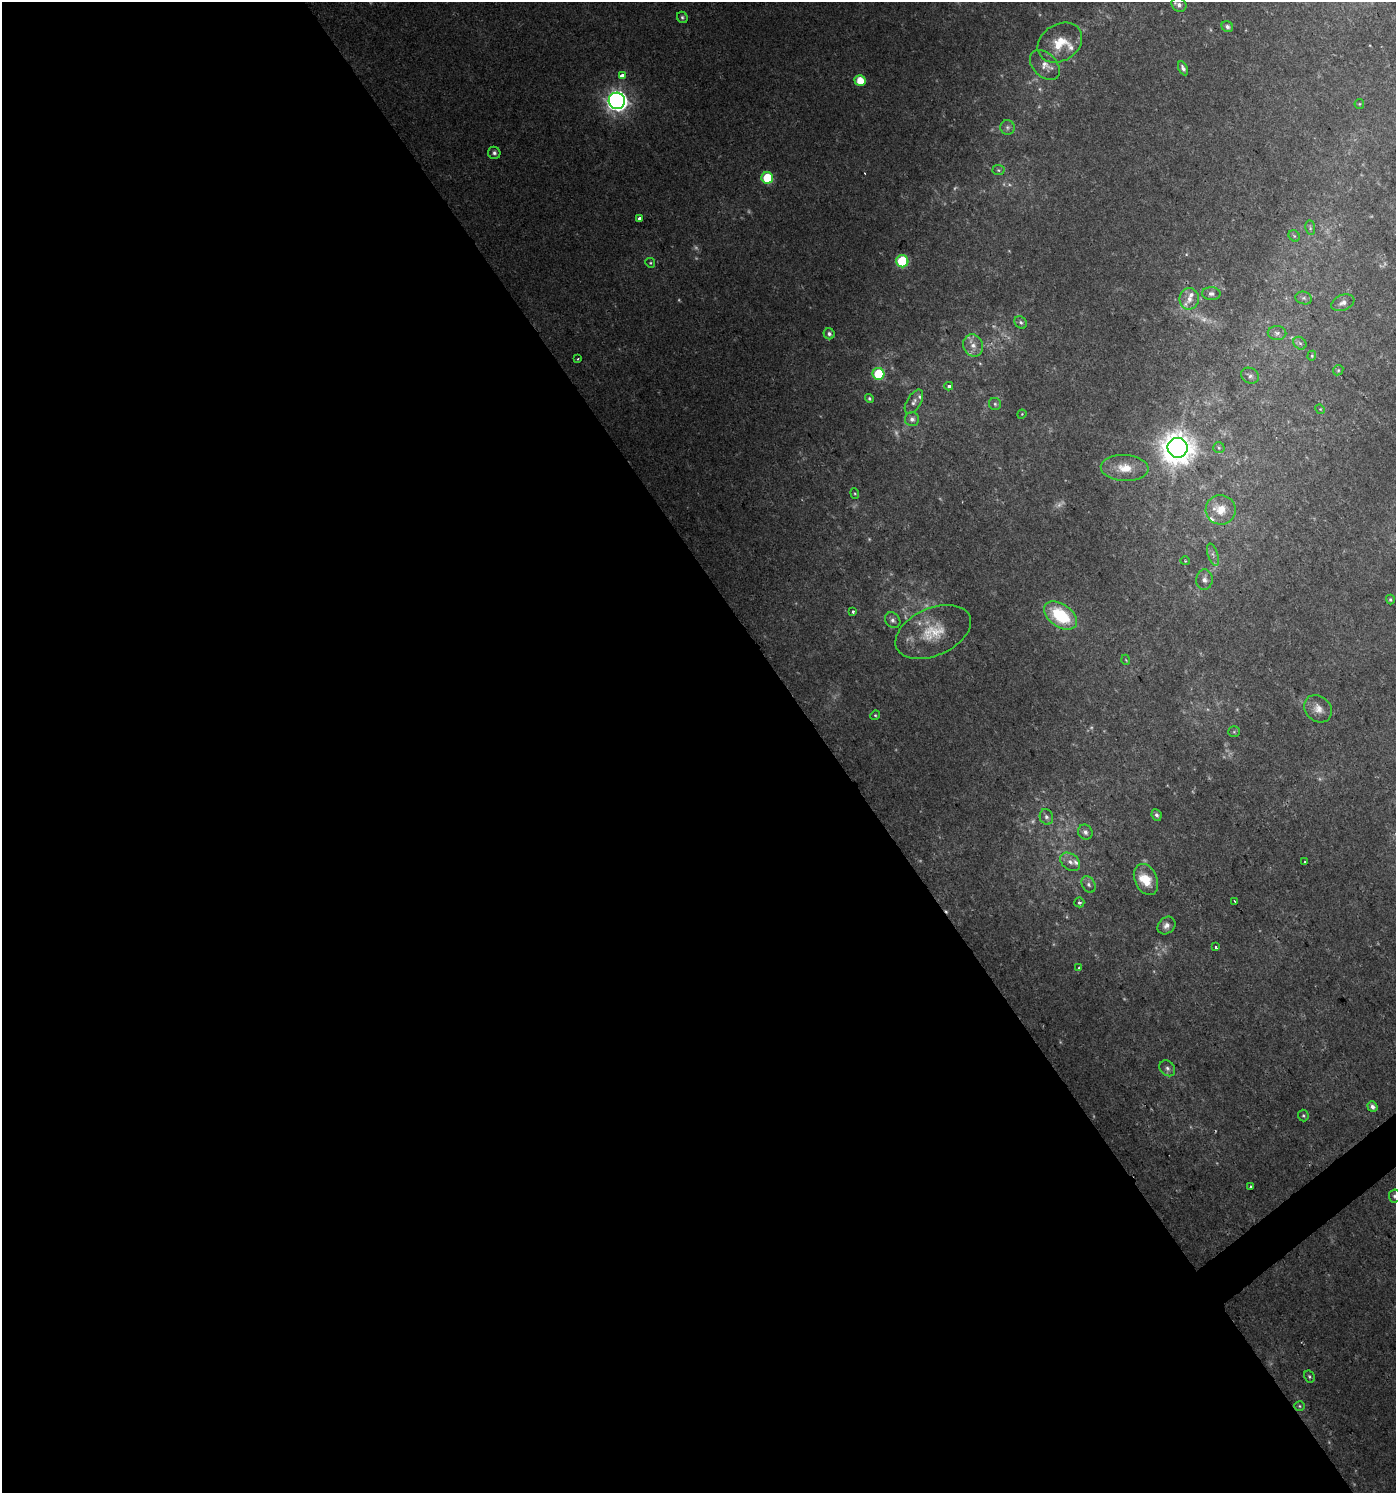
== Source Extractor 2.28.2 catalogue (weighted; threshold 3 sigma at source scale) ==
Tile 9 of 4 x 4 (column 1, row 3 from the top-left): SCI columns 133-1526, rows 1496-2986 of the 5902 x 5967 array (HDU 1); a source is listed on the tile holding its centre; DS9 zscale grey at full resolution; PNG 1398 x 1495 px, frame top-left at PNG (2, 2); each listed source drawn as its Kron ellipse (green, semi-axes under 4 px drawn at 4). Shown black and unused: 60% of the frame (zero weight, under 2 of 3 exposures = <1% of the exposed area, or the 3 px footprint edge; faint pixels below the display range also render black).
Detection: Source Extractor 2.28.2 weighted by HDU 2 'WHT'; one run over the whole footprint, this tile lists its part. Background 0.0217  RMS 0.0043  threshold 0.0193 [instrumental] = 3 sigma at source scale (4.5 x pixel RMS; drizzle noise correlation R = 1.50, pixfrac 1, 0.0396/0.0396 arcsec/px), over >= 5 px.
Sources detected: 107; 23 too faint to see at this stretch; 1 cosmic-ray / hot-pixel residue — neither listed nor drawn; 7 inside a brighter listed object's ellipse — not listed separately; the other 76 listed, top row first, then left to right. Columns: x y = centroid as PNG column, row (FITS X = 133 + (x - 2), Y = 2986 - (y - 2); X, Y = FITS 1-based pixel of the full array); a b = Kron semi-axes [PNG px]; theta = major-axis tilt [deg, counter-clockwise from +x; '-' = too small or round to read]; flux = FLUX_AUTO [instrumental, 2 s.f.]
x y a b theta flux
1179 5 8 6 -31 2
682 17 6 5 - 0.87
1227 27 6 5 - 1.5
1060 43 24 18 33 12
1045 65 17 11 -45 4.5
1183 68 7 4 -63 1.4
622 75 4 3 - 3
860 80 5 5 - 7.5
617 101 8 8 - 310
1359 104 5 5 - 0.54
1007 127 7 7 - 1.4
494 153 6 6 - 1.3
998 170 6 5 - 0.8
767 178 6 6 - 20
639 219 4 3 - 2.5
1310 228 7 5 -83 0.95
1294 236 6 5 - 0.78
902 261 6 6 - 31
650 263 5 4 - 0.61
1211 294 9 6 -1 1.6
1304 298 8 6 -15 1.3
1189 299 10 9 - 3.4
1343 303 12 7 23 2.6
1021 322 7 5 -45 1
1277 333 9 7 -2 1.7
829 334 6 5 - 1.4
1300 343 7 5 -43 1.1
973 345 11 9 -65 4
1312 356 5 4 - 0.54
578 359 3 2 - 0.49
1338 370 5 4 - 0.61
878 374 6 6 - 21
1250 376 9 7 -34 1.5
949 386 4 4 - 1.6
869 398 5 4 - 0.74
914 402 13 7 59 2.3
995 404 6 6 - 0.98
1320 409 5 4 - 0.52
1022 414 4 3 - 0.39
912 419 7 7 - 2
1178 448 10 10 - 930
1219 448 5 5 - 0.77
1125 468 24 13 -3 9.2
855 493 5 4 - 0.54
1221 510 15 14 - 8.5
1213 555 11 5 -72 1.7
1185 561 4 4 - 0.47
1204 580 10 8 84 3
1390 600 5 4 - 0.71
853 612 3 3 - 1.4
1061 616 18 11 -36 27
893 620 8 6 -49 1.6
933 632 40 23 24 19
1126 660 5 3 - 0.37
1318 709 15 12 -45 4.5
875 715 5 4 - 0.6
1234 732 6 5 - 0.73
1157 815 6 4 -63 1.2
1046 817 8 6 -70 1.4
1085 832 8 7 - 1.8
1070 862 11 8 -38 2.7
1305 862 3 3 - 1.3
1146 879 16 11 -65 10
1088 884 9 6 -58 1.6
1235 901 3 2 - 0.4
1079 902 5 5 - 0.94
1166 926 10 8 42 2.5
1216 947 3 3 - 1.8
1079 968 3 3 - 0.6
1167 1068 9 7 -46 1.6
1372 1107 5 4 - 1.9
1303 1116 6 5 - 0.73
1250 1187 3 2 - 0.69
1395 1196 6 5 - 0.98
1309 1376 6 5 - 0.8
1300 1406 5 4 - 0.62
Isophote crosses this tile's border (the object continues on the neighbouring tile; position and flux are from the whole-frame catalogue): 1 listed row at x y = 1395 1196